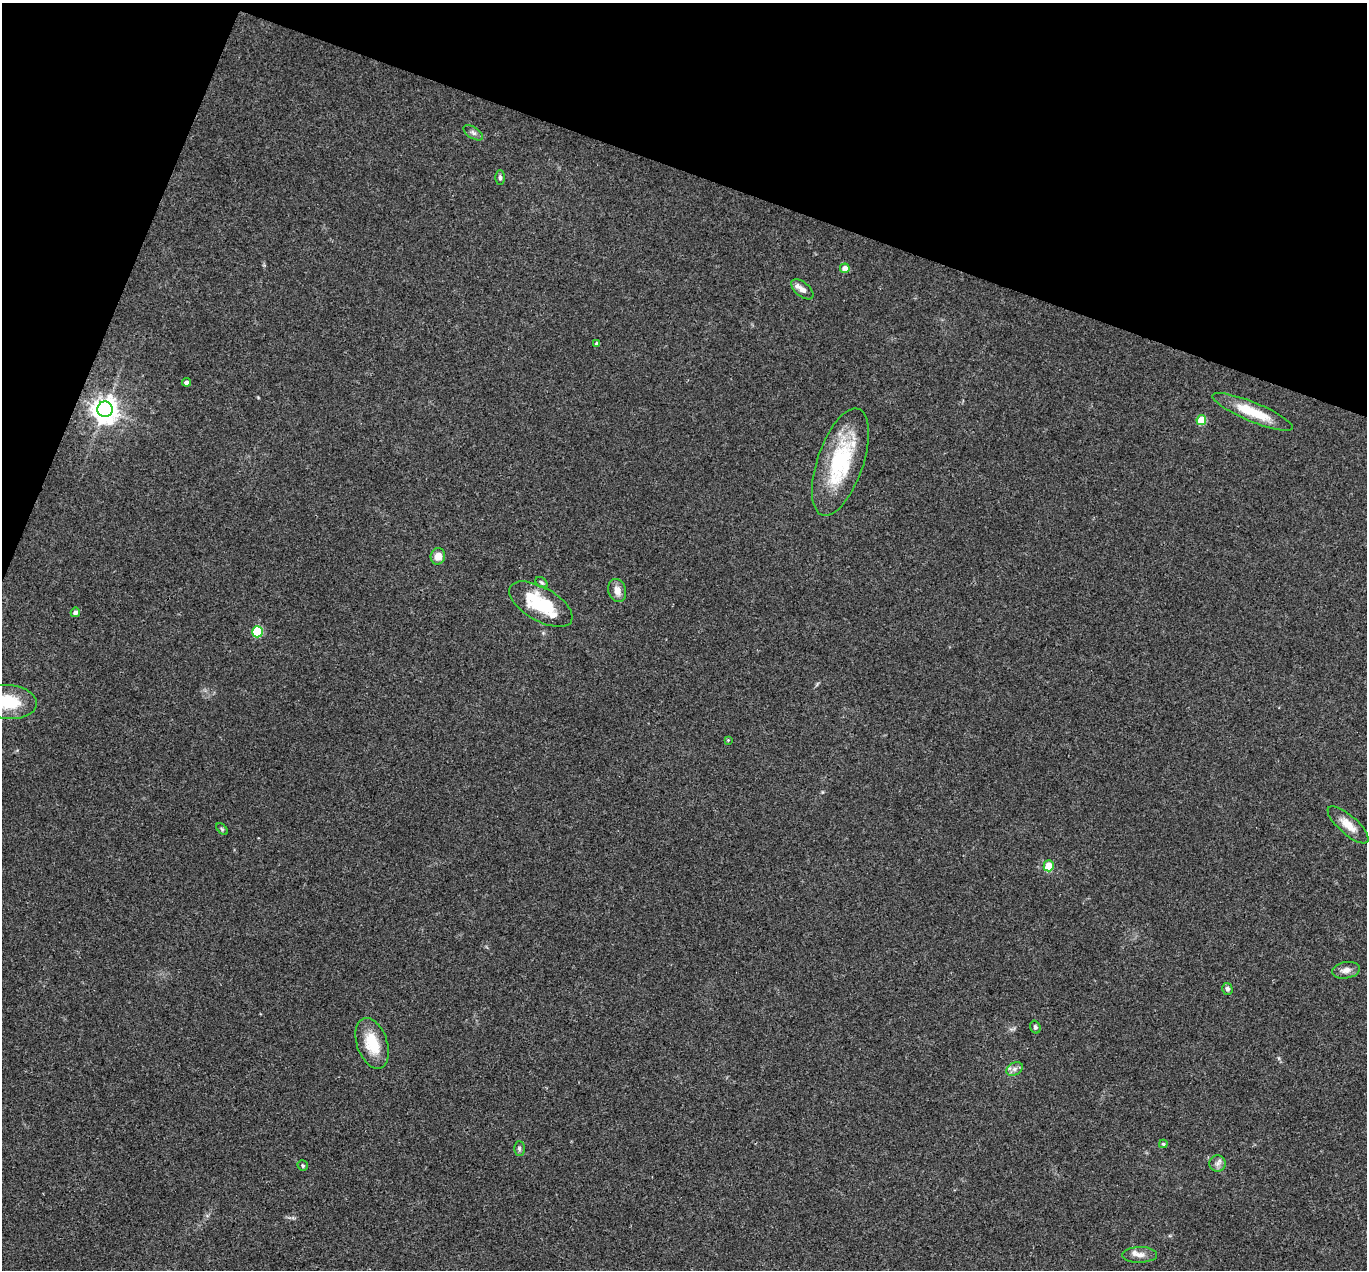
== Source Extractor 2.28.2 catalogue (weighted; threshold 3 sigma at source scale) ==
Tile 2 of 4 x 4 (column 2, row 1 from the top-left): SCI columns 1367-2731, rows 4072-5339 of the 5462 x 5475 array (HDU 1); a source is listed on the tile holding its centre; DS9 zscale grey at full resolution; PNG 1369 x 1272 px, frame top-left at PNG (2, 3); each listed source drawn as its Kron ellipse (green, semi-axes under 4 px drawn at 4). Shown black and unused: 18% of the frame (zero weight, under 3 of 4 exposures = <1% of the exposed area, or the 3 px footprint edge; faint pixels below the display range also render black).
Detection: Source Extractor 2.28.2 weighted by HDU 2 'WHT'; one run over the whole footprint, this tile lists its part. Background 0.0735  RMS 0.0056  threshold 0.0252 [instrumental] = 3 sigma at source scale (4.5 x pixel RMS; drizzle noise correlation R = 1.50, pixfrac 1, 0.05/0.05 arcsec/px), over >= 5 px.
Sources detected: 32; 1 inside a brighter listed object's ellipse — not listed separately; the other 31 listed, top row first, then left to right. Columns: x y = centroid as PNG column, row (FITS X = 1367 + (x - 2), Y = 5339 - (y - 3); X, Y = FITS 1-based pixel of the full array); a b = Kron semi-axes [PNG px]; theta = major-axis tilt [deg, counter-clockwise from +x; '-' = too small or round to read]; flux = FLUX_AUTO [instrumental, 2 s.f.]
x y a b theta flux
473 133 11 5 -33 1.8
500 178 7 4 -89 1.2
845 268 5 5 - 4.6
802 289 13 7 -40 3.6
597 344 4 3 - 1.6
187 382 4 4 - 2.4
105 409 8 7 - 590
1252 412 43 9 -23 18
1201 420 5 5 - 16
840 462 56 23 71 49
438 556 8 7 - 5.7
541 583 7 4 -39 1
617 590 12 9 -75 4.8
541 604 35 16 -30 30
75 612 4 4 - 2
257 632 5 5 - 36
8 702 28 17 -5 22
728 740 4 4 - 0.48
1348 825 26 9 -41 7.7
222 829 7 4 -46 0.81
1049 866 5 5 - 13
1346 970 14 8 9 3.5
1227 989 6 5 - 1.4
1035 1027 6 5 - 1.1
372 1043 26 15 -71 17
1015 1069 9 6 27 2.2
1163 1144 4 3 - 0.88
519 1148 7 5 90 1.1
1218 1163 8 8 - 2.4
303 1165 5 5 - 0.84
1140 1255 17 8 1 4.4
Isophote crosses this tile's border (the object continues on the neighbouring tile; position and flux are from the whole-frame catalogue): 1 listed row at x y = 8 702